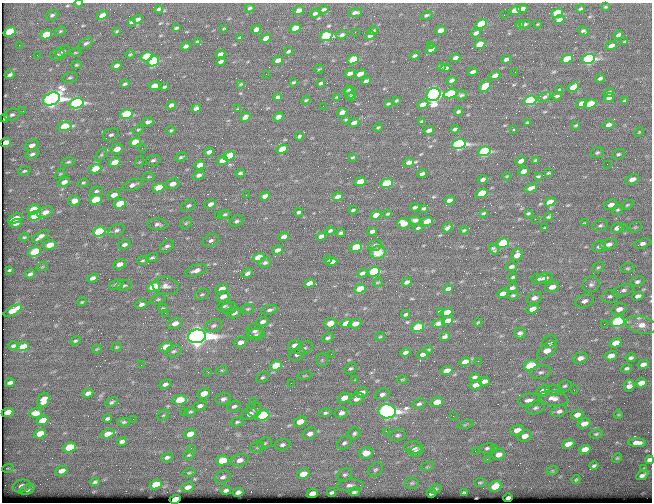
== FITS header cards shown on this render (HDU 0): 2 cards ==
NAXIS1  =                  650 / Width of table row in bytes
NAXIS2  =                  500 / Number of rows in table

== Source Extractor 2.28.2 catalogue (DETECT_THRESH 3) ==
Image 650 x 500 px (HDU 0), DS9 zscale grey, 1 PNG px = 1 image px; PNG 654 x 504 px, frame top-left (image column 1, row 500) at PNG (2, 3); each listed source drawn as its Kron ellipse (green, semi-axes under 4 px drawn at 4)
Background 365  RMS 1.2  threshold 3.75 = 3 sigma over >= 5 px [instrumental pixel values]
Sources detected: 518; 1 with non-positive FLUX_AUTO (blend fragments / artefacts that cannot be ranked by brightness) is neither listed nor drawn; of the other 517, the 500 brightest by FLUX_AUTO listed and drawn (17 fainter detections omitted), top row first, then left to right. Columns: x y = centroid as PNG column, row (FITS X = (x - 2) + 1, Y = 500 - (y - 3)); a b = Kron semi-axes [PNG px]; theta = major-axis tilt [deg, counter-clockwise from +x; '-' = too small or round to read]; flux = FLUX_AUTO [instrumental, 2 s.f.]
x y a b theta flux
79 3 4 2 - 110
606 7 3 2 - 83
249 8 5 4 - 130
159 9 4 3 - 130
324 9 5 3 - 170
522 9 5 4 - 320
581 9 4 3 - 140
299 10 5 4 - 730
515 11 6 4 21 2300
315 13 4 3 - 180
355 13 7 3 6 300
557 13 6 4 22 4800
52 15 7 5 27 190
102 15 6 4 25 620
427 15 6 3 19 150
504 15 2 2 - 58
137 19 5 3 - 250
559 20 5 4 - 330
131 22 3 3 - 110
481 24 6 4 24 2900
520 24 4 3 - 69
525 24 5 3 - 120
538 24 2 2 - 68
176 28 4 3 - 110
224 28 3 2 - 60
295 28 6 4 21 1400
256 30 5 4 - 460
440 30 5 4 - 610
60 31 6 4 22 130
117 31 4 2 - 75
373 31 4 3 - 130
583 31 5 3 - 170
10 32 6 4 21 3600
355 32 2 2 - 60
476 33 5 3 - 270
46 35 6 4 23 1700
342 35 6 4 18 190
618 35 5 3 - 250
326 36 6 4 19 11000
370 36 5 3 - 260
239 38 4 3 - 140
266 38 5 4 - 720
197 42 3 3 - 97
625 42 3 2 - 85
86 43 7 5 30 180
480 44 6 4 22 1700
19 45 3 3 - 110
430 45 2 2 - 110
186 46 5 3 - 220
611 46 6 3 22 420
431 49 5 4 - 620
63 51 8 5 31 190
288 51 4 3 - 160
75 53 6 3 0 76
130 54 5 3 - 81
220 54 5 3 - 330
37 55 3 3 - 62
57 55 7 5 16 200
415 56 5 3 - 170
147 57 6 4 19 3900
455 58 5 3 - 260
506 59 5 3 - 240
567 59 6 4 21 2200
588 59 7 4 19 15000
278 60 5 4 - 730
353 60 6 4 22 3200
153 61 6 5 - 4200
221 62 5 3 - 220
76 65 5 4 - 120
116 66 5 3 - 340
441 67 4 3 - 120
445 68 5 4 - 240
319 69 4 2 - 69
473 72 5 3 - 220
515 72 2 2 - 61
350 73 5 3 - 290
266 74 2 2 - 110
360 74 6 4 23 610
10 75 5 4 - 270
495 75 5 4 - 580
70 78 7 5 15 180
600 78 4 3 - 170
366 81 5 3 - 190
451 81 5 3 - 230
293 82 4 2 - 95
321 83 4 3 - 180
125 84 5 3 - 140
241 84 3 3 - 66
154 86 6 4 9 500
485 86 7 5 41 2200
164 87 4 3 - 110
573 87 6 4 26 1200
348 90 4 4 - 120
559 90 4 3 - 130
350 93 6 5 - 210
609 93 5 3 - 310
450 94 7 4 16 3500
433 95 7 6 - 45000
461 95 6 4 16 140
557 96 4 2 - 130
278 97 4 3 - 200
337 97 4 3 - 73
351 97 5 3 - 210
545 97 7 4 27 160
609 98 5 3 - 300
52 99 9 6 24 55000
306 100 4 3 - 84
396 100 3 2 - 92
530 100 6 4 18 10000
624 101 4 3 - 100
76 103 7 5 15 18000
582 103 6 4 22 750
388 104 4 2 - 98
423 104 6 4 22 460
590 104 6 4 18 2800
171 105 5 3 - 320
323 106 2 2 - 120
196 108 5 3 - 270
238 109 3 3 - 72
23 111 3 3 - 93
458 111 4 3 - 150
342 113 5 4 - 490
126 114 6 4 17 5000
12 115 8 6 21 260
245 117 5 4 - 320
278 117 5 4 - 620
5 118 4 3 - 100
346 119 4 2 - 72
422 121 4 2 - 100
148 122 6 4 19 330
527 122 4 2 - 89
354 123 6 3 27 340
576 125 4 2 - 97
609 125 6 4 14 370
65 126 7 4 13 3000
378 127 4 3 - 78
455 129 4 3 - 190
138 130 6 4 28 110
171 130 4 3 - 130
429 130 5 3 - 290
513 130 3 3 - 230
639 132 5 3 - 86
111 135 8 6 18 250
299 136 4 3 - 130
135 142 6 4 22 1500
5 143 5 4 - 1200
459 144 7 4 16 18000
32 145 7 5 27 500
142 148 2 2 - 650
117 149 6 5 - 860
282 149 6 4 25 1600
484 151 6 4 18 11000
209 152 5 4 - 290
597 153 7 5 24 160
32 154 7 4 22 230
618 154 6 5 - 170
101 155 8 4 53 150
229 156 6 4 22 3200
181 157 6 4 21 130
353 157 4 2 - 85
153 160 7 5 17 210
535 160 4 3 - 98
222 161 6 4 22 610
521 161 5 3 - 330
68 162 7 4 11 150
115 162 6 4 22 1200
139 162 6 4 71 110
409 162 5 4 - 420
607 164 2 2 - 230
200 165 5 4 - 580
95 169 6 4 21 1800
24 171 6 4 17 130
523 171 5 4 - 500
240 173 4 3 - 150
548 173 3 2 - 76
60 174 6 3 44 95
422 174 5 3 - 200
199 175 6 4 17 260
507 176 4 2 - 57
538 176 4 2 - 98
149 177 6 3 9 95
632 179 7 5 21 570
483 180 5 3 - 250
64 182 6 4 23 460
360 182 6 4 20 1500
83 183 6 3 13 120
387 183 6 4 17 4200
172 184 7 5 19 510
132 185 10 5 21 410
158 188 6 4 22 2000
531 188 6 3 20 480
96 191 6 4 6 150
482 193 6 4 18 2600
114 195 6 4 21 630
246 195 2 2 - 85
265 196 5 4 - 520
338 197 5 3 - 380
95 200 6 4 19 2900
449 200 5 4 - 310
74 201 6 5 - 500
550 202 6 4 22 750
120 204 6 4 22 2600
210 204 6 4 28 330
188 205 7 5 26 220
611 205 7 5 19 530
627 205 7 3 27 120
415 207 4 3 - 150
424 208 4 3 - 100
33 209 6 4 23 1700
353 210 4 2 - 110
617 210 6 4 30 130
45 212 8 5 23 620
299 212 4 3 - 180
484 213 4 2 - 92
528 213 3 2 - 92
225 214 6 4 10 130
387 214 3 2 - 130
218 215 3 2 - 87
376 215 5 4 - 850
35 216 6 4 20 3000
548 217 4 3 - 140
15 219 8 4 25 1100
535 219 2 2 - 60
415 220 5 3 - 200
236 221 7 5 27 190
427 222 6 4 20 1500
16 223 6 3 15 360
186 223 6 5 - 140
403 223 6 5 - 830
584 223 4 2 - 70
157 224 10 5 -2 260
600 225 8 5 22 190
623 227 2 2 - 260
635 227 7 5 21 120
418 228 4 2 - 130
447 228 5 4 - 240
545 228 3 2 - 66
617 228 6 4 20 420
117 230 8 6 23 270
330 230 4 3 - 140
464 230 4 3 - 110
372 231 5 3 - 240
99 232 6 4 20 5900
341 233 4 3 - 180
40 236 9 4 35 430
321 236 5 3 - 260
24 237 4 3 - 100
284 237 5 4 - 540
211 241 8 6 23 260
503 243 6 4 15 4500
609 244 9 5 11 360
642 244 8 5 15 320
50 245 6 4 19 1100
124 245 6 4 18 270
375 245 7 5 21 190
167 246 7 5 38 220
356 247 6 4 17 2400
599 247 7 5 20 210
494 249 6 4 -49 170
277 250 5 3 - 350
34 252 6 5 - 2200
378 252 8 6 12 930
517 255 6 5 - 690
152 258 6 4 15 150
258 258 6 4 20 2300
143 260 6 4 14 130
327 260 3 2 - 77
332 262 5 4 - 320
265 263 6 5 - 170
119 264 7 5 23 530
42 267 6 3 19 82
511 267 6 4 10 230
598 267 6 4 46 140
628 268 7 5 13 140
9 270 4 2 - 95
196 270 11 5 19 510
374 272 6 4 19 6400
247 273 6 4 31 240
362 273 5 3 - 210
30 274 5 3 - 210
513 277 4 3 - 120
93 278 6 4 22 320
544 278 8 5 14 440
539 279 8 5 -3 210
378 282 5 3 - 71
407 282 5 3 - 230
637 282 7 5 18 220
309 283 5 4 - 530
116 284 7 5 21 170
591 284 8 7 - 320
124 285 7 5 15 170
166 286 13 9 -9 560
154 287 6 4 19 5200
552 287 7 5 19 620
512 288 6 4 17 220
222 289 6 4 20 800
360 289 6 4 18 2200
448 289 5 3 - 260
623 290 11 5 20 300
503 294 6 4 23 520
202 295 7 5 26 160
513 295 6 4 9 120
223 296 7 5 24 650
610 296 8 6 9 270
638 296 6 4 16 320
534 298 8 5 18 430
158 299 8 4 21 160
584 301 9 6 17 380
82 302 4 3 - 87
141 304 6 4 20 310
224 306 7 5 14 170
163 308 4 4 - 98
229 308 8 5 13 220
248 309 6 4 20 140
532 309 6 4 19 660
619 309 8 5 20 530
13 310 10 4 29 1500
269 310 8 4 10 200
440 311 4 3 - 97
447 312 6 4 16 1100
165 313 2 2 - 72
234 313 7 5 21 450
406 314 4 3 - 140
448 321 6 4 21 650
262 322 6 4 21 280
478 322 4 2 - 70
618 322 7 5 15 12000
175 323 7 5 20 570
330 323 6 5 - 830
438 323 6 3 16 240
346 324 6 4 17 1600
355 324 6 4 18 670
604 324 2 2 - 330
641 325 15 8 -13 770
213 326 9 6 26 260
418 327 6 4 18 3400
255 331 8 7 - 320
520 333 5 5 - 260
256 335 8 6 2 230
197 336 9 7 8 110000
445 336 5 3 - 190
380 337 5 3 - 88
328 338 6 4 21 190
75 341 5 4 - 120
240 342 7 5 18 500
549 342 7 6 - 250
616 343 6 4 19 1100
295 345 7 5 21 400
13 346 4 3 - 160
23 346 6 4 20 1100
117 347 5 4 - 95
166 347 7 4 19 1100
304 348 9 6 23 250
97 349 5 3 - 87
429 350 3 3 - 74
547 350 12 6 41 1100
174 351 8 5 20 220
405 352 5 3 - 260
331 354 3 2 - 190
423 354 5 4 - 360
297 355 8 6 23 270
611 356 6 4 15 750
580 358 8 5 14 460
631 358 5 4 - 200
322 360 7 6 - 200
478 361 2 2 - 150
465 362 6 4 14 640
643 364 6 4 14 440
141 365 3 2 - 78
531 365 7 5 17 3800
276 366 6 4 22 2500
351 368 7 5 29 160
626 368 5 4 - 170
222 370 6 4 17 110
447 371 6 4 15 1100
208 372 3 2 - 100
541 372 11 6 10 340
305 376 7 3 9 110
262 377 7 5 36 140
474 377 5 3 - 180
402 379 5 3 - 80
355 380 4 4 - 69
484 381 5 4 - 390
10 383 5 3 - 260
291 383 2 2 - 81
641 383 6 4 17 710
165 384 6 4 27 270
476 385 6 4 14 560
565 386 7 5 23 170
629 386 6 5 - 460
554 390 8 5 -3 190
574 390 3 2 - 68
543 391 7 5 21 810
362 392 6 5 - 500
88 393 5 4 - 370
204 393 6 5 - 970
382 394 7 5 18 290
344 398 7 4 20 770
553 398 15 7 -6 680
223 399 8 6 20 300
356 399 8 5 25 410
43 400 7 5 66 880
179 400 7 5 10 2300
529 400 11 6 4 570
111 402 7 4 27 160
253 402 3 3 - 79
437 402 6 5 - 1200
419 404 7 5 17 190
200 406 7 4 19 260
234 406 7 5 20 230
536 408 9 6 17 280
254 409 7 7 - 210
387 411 8 7 - 48000
559 411 8 5 20 300
7 412 6 4 22 1200
190 412 6 4 25 130
35 413 6 4 6 660
184 413 3 2 - 93
325 413 6 4 10 140
341 413 6 5 - 350
250 414 8 6 19 390
163 415 6 5 - 120
263 415 6 5 - 7400
577 415 6 4 20 590
618 415 4 3 - 68
453 416 3 2 - 69
107 418 4 3 - 180
133 419 2 2 - 150
42 420 6 4 19 1500
124 422 6 4 1 150
237 422 7 4 15 160
300 422 6 5 - 950
584 423 6 4 16 680
465 424 8 4 10 150
517 430 7 5 12 670
386 431 2 2 - 430
354 433 6 5 - 170
40 434 6 4 19 1300
108 434 7 4 17 1100
190 434 6 5 - 920
310 434 7 5 24 430
596 434 7 4 10 140
398 435 8 6 16 220
524 436 7 5 21 640
122 441 5 4 - 260
265 443 7 5 18 160
344 443 8 6 39 230
637 443 8 4 -1 530
568 444 6 4 20 870
282 445 8 5 11 250
70 447 6 5 - 4200
257 447 7 5 23 170
413 447 9 6 2 750
191 448 3 3 - 66
487 448 8 5 13 200
494 449 3 3 - 68
585 449 6 4 16 760
416 451 7 5 12 280
475 451 2 2 - 250
366 453 7 5 9 930
498 454 6 5 - 590
189 455 6 4 17 110
167 457 6 4 23 220
617 458 5 3 - 80
487 459 3 3 - 64
223 460 6 5 - 1800
240 460 9 6 16 450
649 460 4 4 - 270
594 466 4 3 - 160
427 467 7 4 19 100
8 468 6 3 17 71
644 468 3 2 - 70
375 470 8 6 42 210
61 471 6 4 22 580
552 471 6 4 18 89
189 473 7 4 13 110
303 474 6 5 - 1100
345 475 8 6 29 200
642 475 6 3 28 270
223 477 8 6 21 290
576 480 5 3 - 93
95 482 4 3 - 140
480 482 5 3 - 89
412 483 7 5 5 150
156 484 6 4 21 2200
350 485 13 6 4 370
22 486 9 6 13 510
495 486 6 5 - 2200
188 487 6 4 19 420
435 489 6 4 18 150
27 490 8 4 20 290
226 490 5 3 - 230
238 492 5 4 - 300
332 492 4 3 - 160
354 492 5 3 - 160
464 492 4 2 - 94
312 493 6 4 22 680
431 493 5 3 - 160
508 498 4 3 - 260
175 499 5 4 - 2300
At the frame edge (FLAGS 8, measured only in part): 2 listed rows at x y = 79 3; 649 460
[17 fainter detections neither listed nor drawn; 1 non-positive-flux detection neither listed nor drawn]